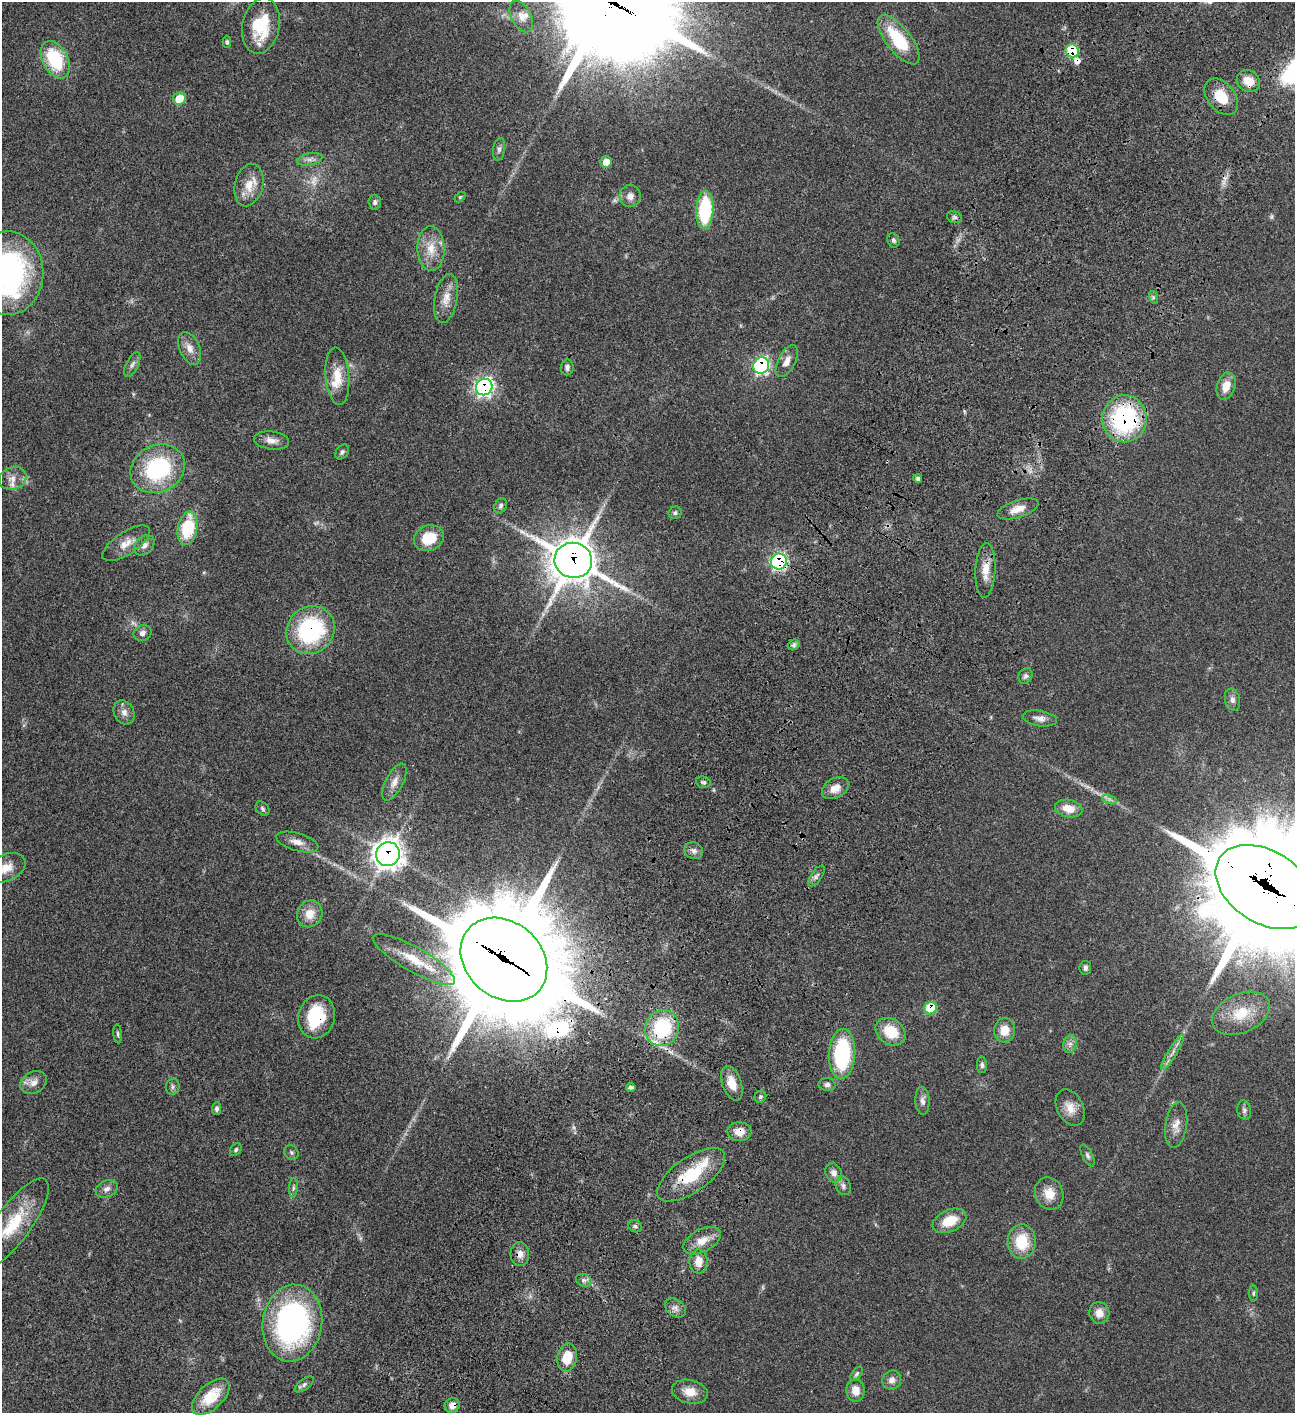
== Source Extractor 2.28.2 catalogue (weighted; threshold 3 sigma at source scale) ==
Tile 10 of 4 x 4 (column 2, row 3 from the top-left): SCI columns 1798-3090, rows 1612-3022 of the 6051 x 6049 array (HDU 1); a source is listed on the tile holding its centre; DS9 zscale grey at full resolution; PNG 1297 x 1415 px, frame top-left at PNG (2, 2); each listed source drawn as its Kron ellipse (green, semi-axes under 4 px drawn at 4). Shown black and unused: <1% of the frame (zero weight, under 3 of 4 exposures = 13% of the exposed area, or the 3 px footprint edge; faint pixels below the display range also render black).
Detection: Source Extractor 2.28.2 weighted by HDU 2 'WHT'; one run over the whole footprint, this tile lists its part. Background 0.0627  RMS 0.0058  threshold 0.0262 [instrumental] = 3 sigma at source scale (4.5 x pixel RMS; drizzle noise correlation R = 1.50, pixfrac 1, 0.05/0.05 arcsec/px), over >= 5 px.
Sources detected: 135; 5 too faint to see at this stretch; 2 cosmic-ray / hot-pixel residue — neither listed nor drawn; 6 inside a brighter listed object's ellipse — not listed separately; the other 122 listed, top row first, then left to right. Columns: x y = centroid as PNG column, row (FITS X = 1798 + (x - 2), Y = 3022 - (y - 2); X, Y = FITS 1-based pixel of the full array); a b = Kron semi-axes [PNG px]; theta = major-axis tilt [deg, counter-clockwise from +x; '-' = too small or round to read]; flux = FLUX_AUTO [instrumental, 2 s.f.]
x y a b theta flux
521 16 17 9 -61 4.2
261 26 28 18 79 24
899 40 30 12 -52 28
227 42 6 4 -88 1
1072 51 6 6 - 30
55 60 20 12 -62 31
1248 81 12 10 -33 7.8
1221 97 20 13 -51 13
179 99 6 6 - 12
499 149 11 6 81 1.7
310 159 13 6 12 2.7
606 162 6 5 - 6.2
249 185 21 14 76 9.2
630 196 11 10 - 3.6
460 197 6 4 45 0.59
375 202 7 6 - 1.6
705 210 19 8 86 41
954 217 8 5 -16 1.3
893 240 7 6 - 1.3
431 249 22 13 -89 9.9
8 273 42 35 90 140
1153 297 6 4 -73 0.93
446 299 25 11 79 7.1
189 348 17 10 -67 4.9
787 361 17 8 63 4.5
132 364 13 6 64 2.2
761 365 8 7 - 96
567 367 8 6 83 2
337 376 29 12 -85 11
1226 386 14 9 72 7.1
484 387 8 8 - 170
1124 419 23 22 - 72
271 440 17 9 -7 4.3
342 452 8 6 54 1.3
158 469 28 23 27 56
13 478 14 11 20 4.7
918 479 4 4 - 1.4
501 506 8 6 66 1.5
1018 509 21 8 18 6.2
675 513 6 6 - 1.1
188 528 17 10 80 29
429 538 15 12 22 14
126 543 27 11 34 7.4
144 545 11 8 46 3.1
573 560 19 17 -17 1600
779 562 8 8 - 98
985 570 27 10 87 7.7
311 630 25 23 41 58
142 633 9 7 23 2.5
794 645 6 5 - 1.1
1025 676 8 6 61 1.4
1232 700 11 7 -79 2.4
124 712 12 10 -62 3.5
1040 718 17 7 -9 3.3
394 782 20 9 63 4.9
703 782 7 5 -14 1.2
835 788 14 10 30 5.6
1109 799 7 4 -18 1.4
262 809 8 6 -48 1.2
1069 809 14 8 -10 7.5
297 842 22 9 -16 5.2
694 851 9 8 - 2.5
388 854 12 11 - 520
6 868 21 13 24 8.7
816 876 12 5 56 1.8
1265 887 54 36 -32 17000
310 914 14 12 58 7.6
414 959 47 12 -30 16
504 960 47 37 -41 12000
1085 968 7 5 83 1.6
931 1008 6 6 - 22
1241 1013 30 19 24 16
317 1017 22 18 72 29
662 1028 18 16 69 42
1005 1030 12 10 82 7.9
891 1032 16 12 -35 15
118 1034 9 4 -85 1
1070 1044 9 6 77 2.5
1173 1052 20 4 59 3.5
842 1054 25 13 87 51
982 1065 8 5 -90 1.2
34 1082 14 10 29 4.3
732 1083 18 9 -71 7.5
827 1085 8 6 -3 1.9
173 1087 8 7 - 1.5
631 1087 5 4 - 1.1
760 1097 6 5 - 1.1
922 1101 14 7 -87 2.7
1070 1108 19 13 -63 6.6
217 1109 6 4 89 1.5
1244 1110 10 7 -83 1.9
1176 1125 23 10 82 5.7
739 1132 12 9 -4 6.3
236 1150 7 5 52 1
291 1152 8 6 -48 1.2
1087 1155 12 5 -63 1.6
834 1173 10 8 -66 3.2
691 1175 39 17 35 25
843 1186 9 7 -70 1.8
293 1188 10 4 85 1.2
107 1189 11 8 22 3
1049 1194 16 14 -67 8.3
949 1221 18 11 24 12
13 1224 55 18 54 29
635 1226 7 6 - 1.3
702 1241 20 11 27 7.3
1022 1242 17 14 88 18
520 1254 12 9 -89 3.7
698 1261 12 9 -88 6.3
584 1280 8 6 -19 1.7
1253 1293 8 4 90 0.75
675 1308 11 8 -36 3
1099 1313 11 10 - 5.3
292 1323 39 30 81 140
567 1358 14 9 79 13
857 1374 8 4 53 1.1
892 1380 10 9 - 3
304 1384 11 5 36 1.5
856 1390 11 9 -86 6
690 1392 18 11 -12 7.7
211 1397 23 12 43 18
452 1405 8 7 - 3.4
Overlapping masked pixels (flux is a lower limit): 19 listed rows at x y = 1072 51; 1248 81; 1221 97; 761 365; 484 387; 1124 419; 573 560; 779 562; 311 630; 388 854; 1265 887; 504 960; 931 1008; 317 1017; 662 1028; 739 1132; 691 1175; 520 1254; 452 1405
Isophote crosses this tile's border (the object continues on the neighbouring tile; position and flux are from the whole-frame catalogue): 4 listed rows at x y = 8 273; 6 868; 1265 887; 13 1224